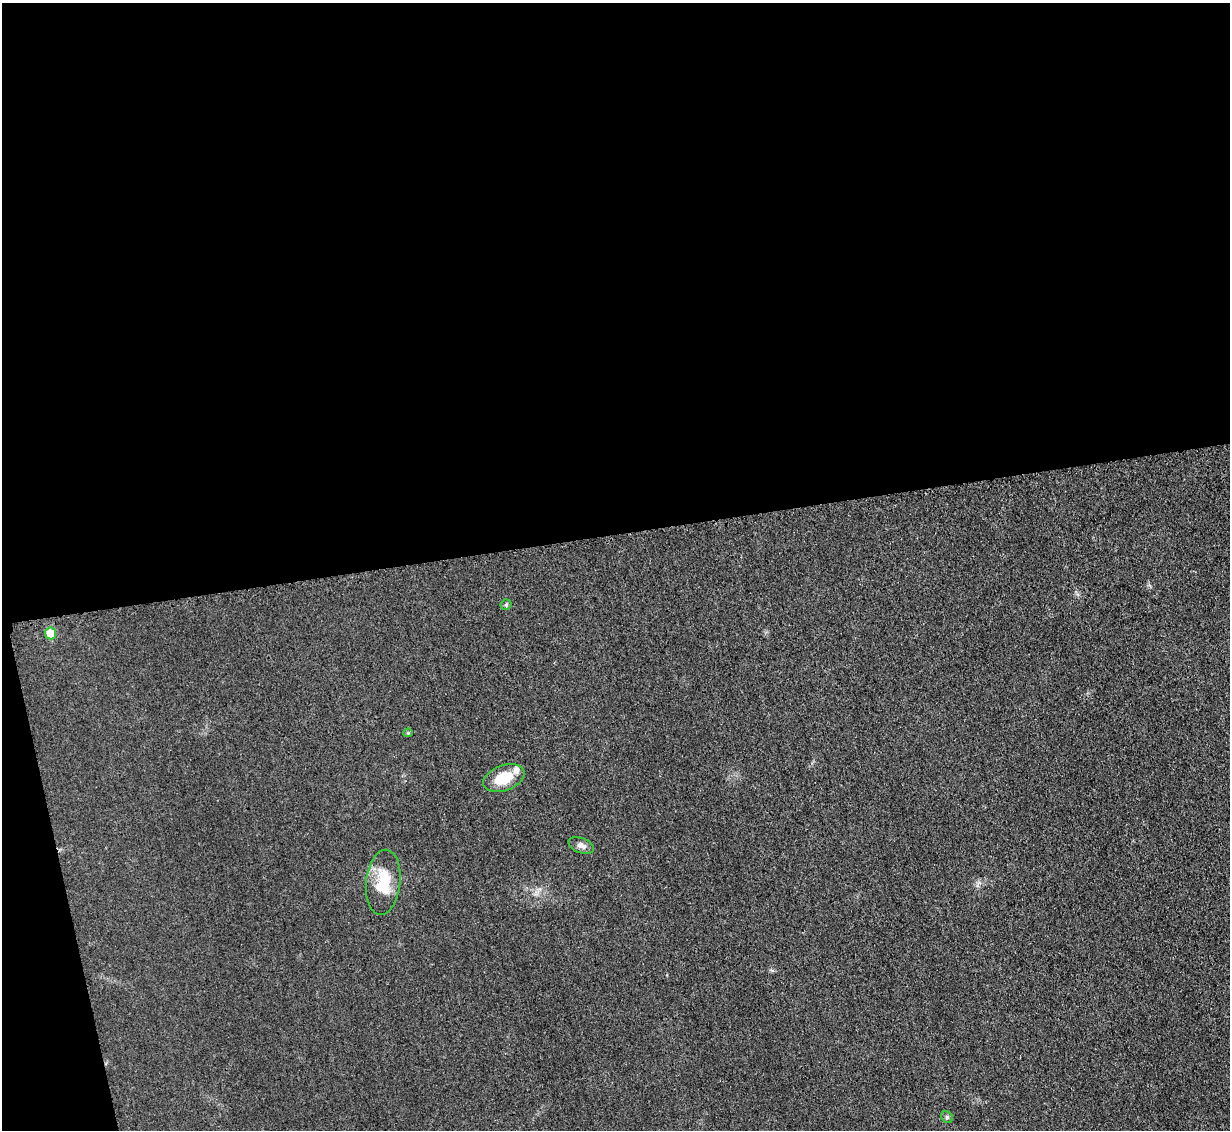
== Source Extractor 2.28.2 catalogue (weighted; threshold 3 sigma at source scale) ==
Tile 1 of 4 x 4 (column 1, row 1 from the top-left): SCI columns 17-1244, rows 3648-4775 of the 4954 x 4926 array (HDU 1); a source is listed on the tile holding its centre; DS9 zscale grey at full resolution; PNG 1232 x 1132 px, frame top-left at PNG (2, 3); each listed source drawn as its Kron ellipse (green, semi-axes under 4 px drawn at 4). Shown black and unused: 49% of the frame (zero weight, under 3 of 4 exposures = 2% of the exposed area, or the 3 px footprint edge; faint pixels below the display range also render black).
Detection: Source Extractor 2.28.2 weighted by HDU 2 'WHT'; one run over the whole footprint, this tile lists its part. Background 0.021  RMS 0.0049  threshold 0.0221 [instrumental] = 3 sigma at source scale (4.5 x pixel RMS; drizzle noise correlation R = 1.50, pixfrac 1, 0.05/0.05 arcsec/px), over >= 5 px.
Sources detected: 8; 1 inside a brighter listed object's ellipse — not listed separately; the other 7 listed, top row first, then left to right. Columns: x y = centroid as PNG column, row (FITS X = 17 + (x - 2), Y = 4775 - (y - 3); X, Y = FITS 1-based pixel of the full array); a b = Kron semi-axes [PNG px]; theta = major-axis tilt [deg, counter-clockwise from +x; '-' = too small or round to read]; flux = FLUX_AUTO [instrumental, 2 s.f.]
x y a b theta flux
506 605 5 5 - 0.75
50 633 6 5 - 11
408 733 4 4 - 0.53
504 778 21 12 20 12
581 846 13 7 -22 2.6
383 882 33 17 84 16
947 1117 6 5 - 0.88